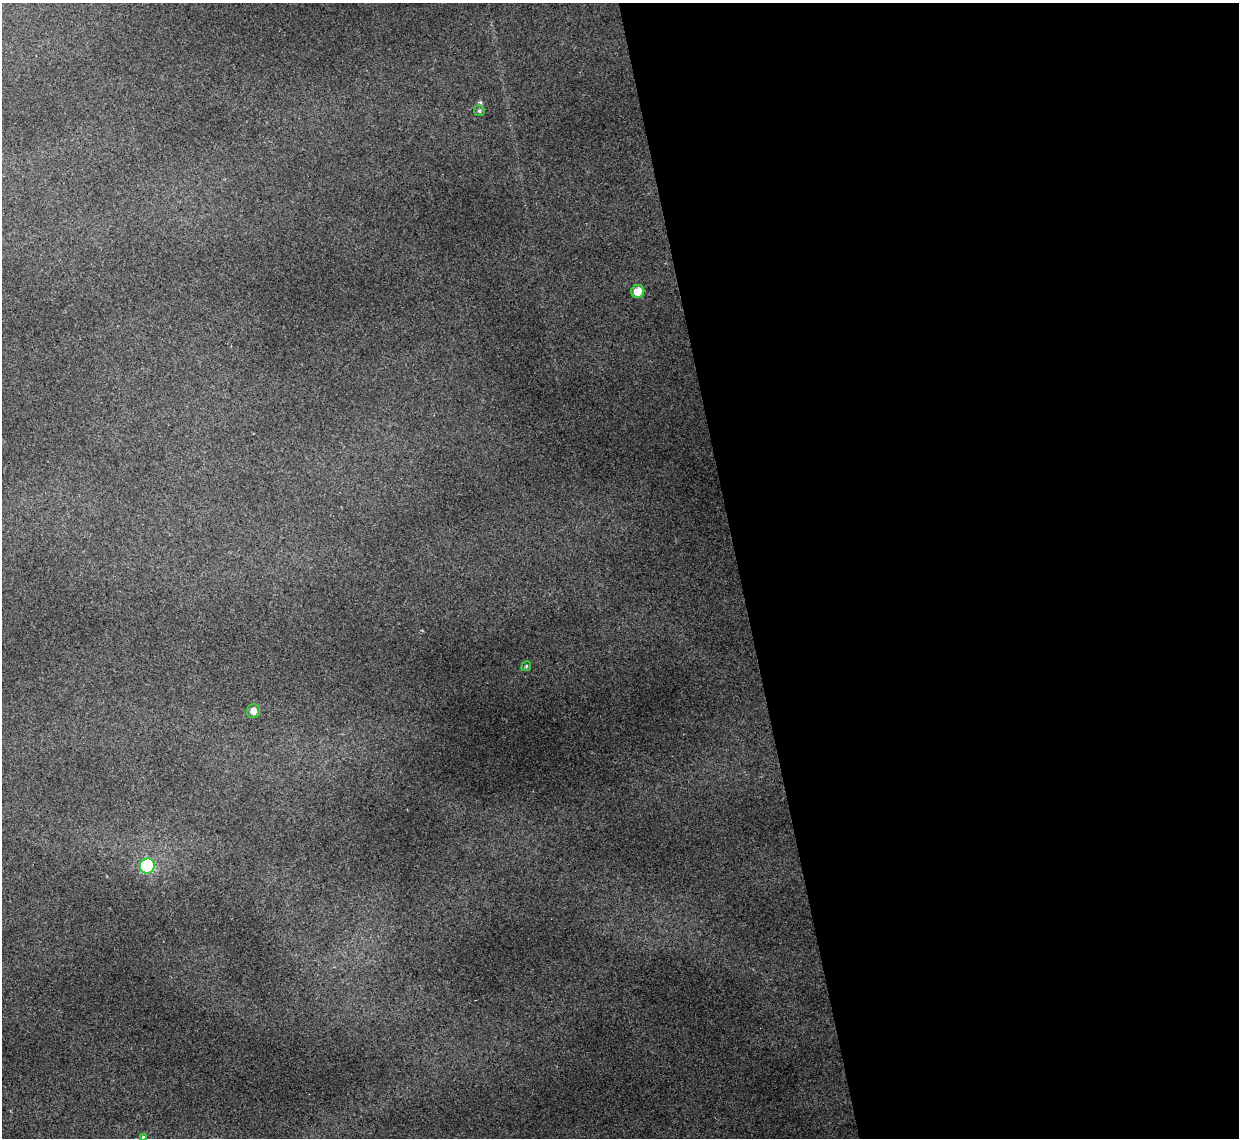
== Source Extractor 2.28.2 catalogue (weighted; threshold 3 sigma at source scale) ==
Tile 8 of 4 x 4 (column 4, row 2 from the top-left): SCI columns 3713-4949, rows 2521-3656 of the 4949 x 4930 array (HDU 1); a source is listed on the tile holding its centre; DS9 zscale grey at full resolution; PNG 1241 x 1140 px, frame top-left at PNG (2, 3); each listed source drawn as its Kron ellipse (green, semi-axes under 4 px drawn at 4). Shown black and unused: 40% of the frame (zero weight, under 2 of 3 exposures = <1% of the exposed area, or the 3 px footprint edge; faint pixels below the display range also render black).
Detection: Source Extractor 2.28.2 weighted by HDU 2 'WHT'; one run over the whole footprint, this tile lists its part. Background 0.16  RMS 0.0093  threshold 0.0417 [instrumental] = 3 sigma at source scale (4.5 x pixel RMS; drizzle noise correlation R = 1.50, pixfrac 1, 0.05/0.05 arcsec/px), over >= 5 px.
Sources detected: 6; all 6 listed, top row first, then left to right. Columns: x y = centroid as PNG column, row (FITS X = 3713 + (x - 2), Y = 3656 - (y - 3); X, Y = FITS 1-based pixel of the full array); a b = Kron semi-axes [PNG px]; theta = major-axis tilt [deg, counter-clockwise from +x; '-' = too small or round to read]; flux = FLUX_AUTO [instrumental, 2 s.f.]
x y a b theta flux
479 111 5 5 - 1.5
638 291 7 6 - 13
526 666 5 4 - 1.1
253 711 7 6 - 6.8
147 866 7 7 - 73
143 1137 3 3 - 1.5
Isophote crosses this tile's border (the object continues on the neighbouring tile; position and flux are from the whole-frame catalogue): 1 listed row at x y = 143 1137